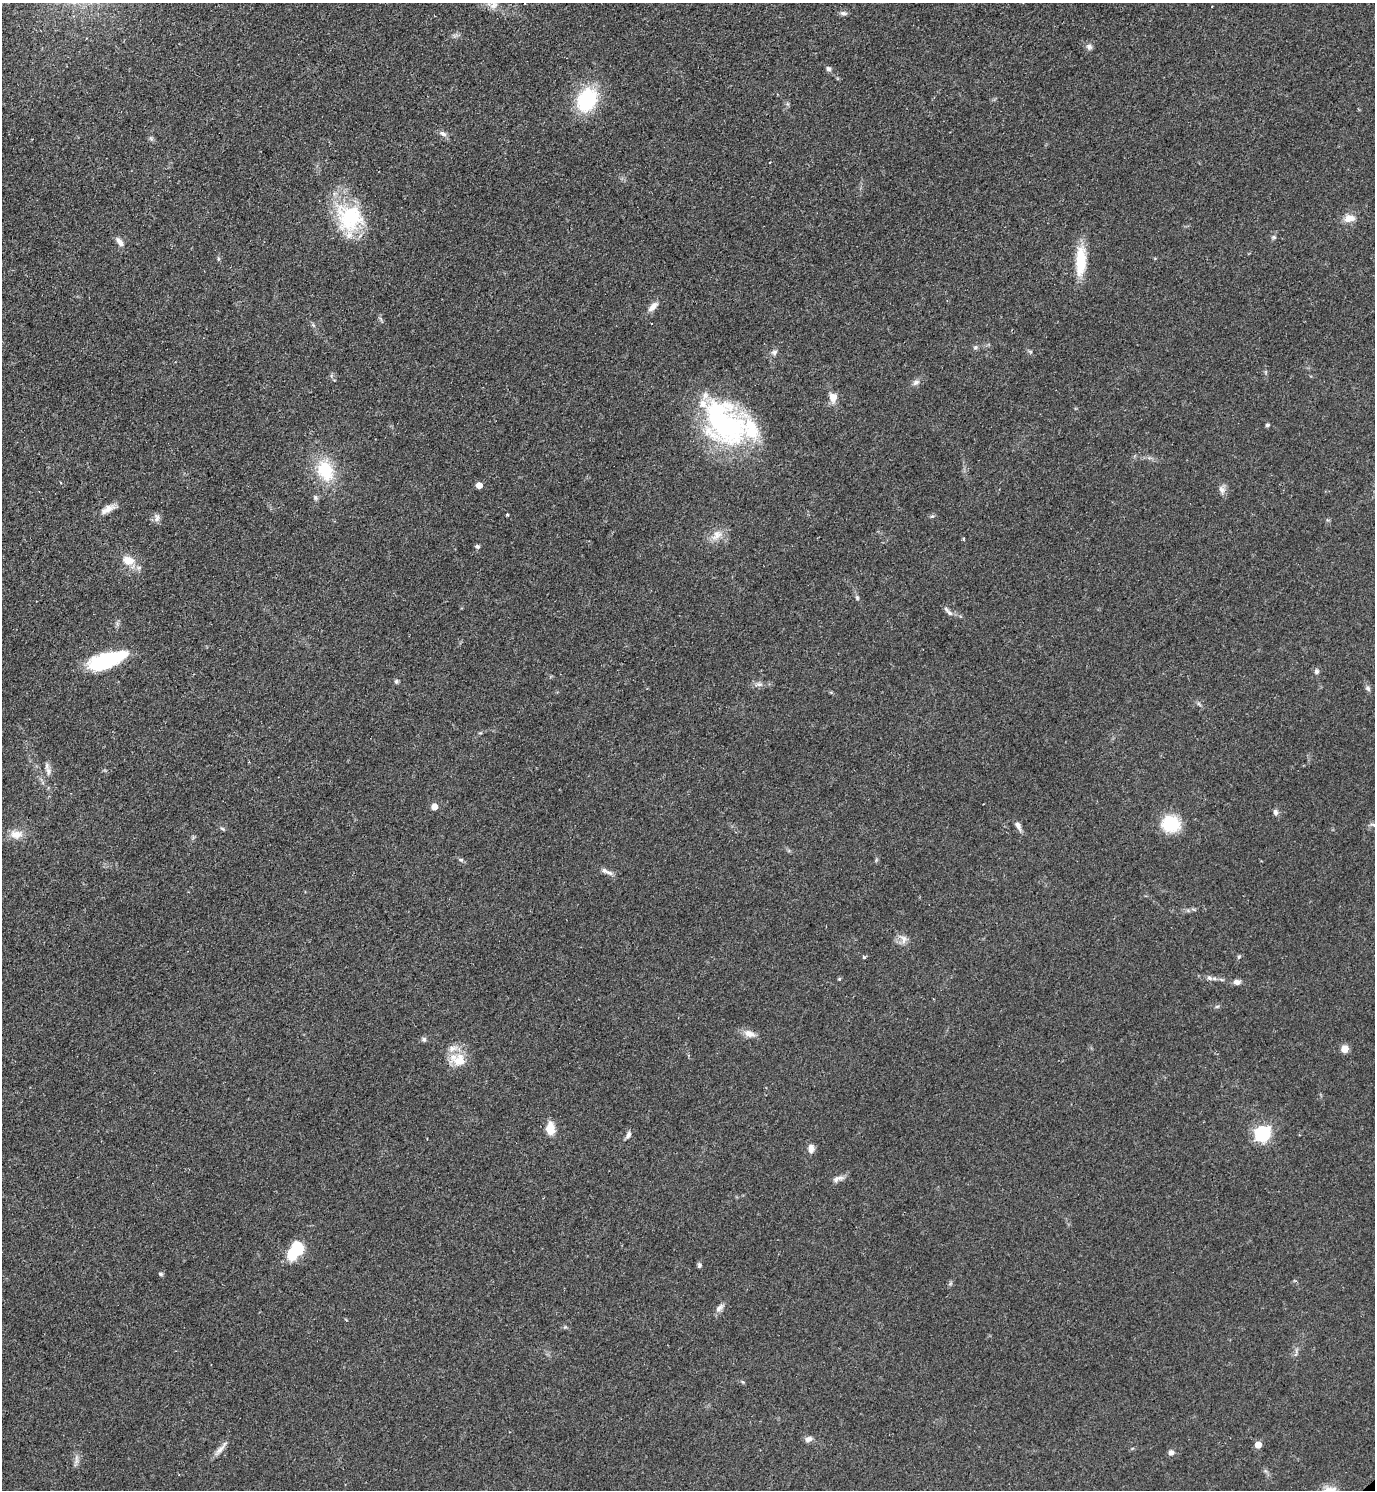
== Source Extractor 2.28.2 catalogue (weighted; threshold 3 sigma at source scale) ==
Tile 11 of 4 x 4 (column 3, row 3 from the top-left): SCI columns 3059-4431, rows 1495-2982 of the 5971 x 5974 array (HDU 1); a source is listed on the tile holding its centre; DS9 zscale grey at full resolution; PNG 1377 x 1492 px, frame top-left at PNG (2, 3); no overlay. Shown black and unused: <1% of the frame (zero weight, under 2 of 3 exposures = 1% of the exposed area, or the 3 px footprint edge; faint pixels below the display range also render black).
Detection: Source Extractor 2.28.2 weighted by HDU 2 'WHT'; one run over the whole footprint, this tile lists its part. Background 0.0798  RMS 0.0076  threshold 0.034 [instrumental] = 3 sigma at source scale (4.5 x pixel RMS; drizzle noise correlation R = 1.50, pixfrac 1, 0.05/0.05 arcsec/px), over >= 5 px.
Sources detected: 77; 2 inside a brighter object's white glare — not listed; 3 inside a brighter listed object's ellipse — not listed separately; the other 72 listed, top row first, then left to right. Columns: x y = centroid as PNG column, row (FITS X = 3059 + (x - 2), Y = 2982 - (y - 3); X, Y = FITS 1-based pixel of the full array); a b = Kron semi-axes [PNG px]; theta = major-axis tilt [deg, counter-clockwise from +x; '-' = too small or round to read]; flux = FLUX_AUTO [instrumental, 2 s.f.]
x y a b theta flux
525 3 3 2 - 1
493 5 12 9 29 4.9
843 13 10 5 -1 2
1089 47 8 7 - 2.6
828 69 6 6 - 2
587 100 23 18 64 52
443 134 9 6 -27 2.9
350 218 36 35 - 54
1349 218 13 9 6 7.4
1274 237 6 5 - 1.3
120 242 14 6 -48 4.2
1081 261 35 11 87 26
653 307 16 7 46 5.2
313 325 5 5 - 1.1
975 347 6 6 - 1.5
774 352 8 7 - 2.3
916 382 9 6 32 2.7
833 397 9 7 -76 7.9
725 423 62 39 -50 140
1267 425 4 4 - 1.6
325 471 28 19 -70 31
60 482 3 2 - 0.63
479 485 5 4 - 7.3
1222 490 10 7 -57 3.3
315 497 8 4 -89 1.5
108 509 15 9 23 6.1
507 515 3 3 - 0.89
932 516 6 5 - 1.2
157 518 12 7 84 3.2
717 535 19 10 41 7.8
477 546 6 5 - 1.5
128 561 13 9 -22 11
857 598 7 5 -70 1.3
946 609 12 5 -52 2.5
106 661 34 15 19 57
1316 671 6 5 - 2.1
396 681 6 5 - 1.4
759 684 9 5 0 2.6
1368 688 8 5 -51 1.9
48 771 13 6 -81 3.6
434 806 5 5 - 9.2
1275 812 7 5 -76 2.7
1171 824 16 14 -14 36
1374 824 11 4 -5 2.4
1018 825 12 6 -65 3.3
222 829 6 4 -43 1
16 834 16 11 3 8.9
461 860 6 5 - 1.2
609 873 10 6 -16 2.8
903 939 14 8 -75 4.5
864 957 4 3 - 1.5
1239 957 6 5 - 1.1
1209 978 8 6 -41 2.2
1237 982 8 6 -2 3.5
1217 1006 6 4 2 1.1
749 1034 16 9 -17 5.9
424 1039 7 5 -88 1.5
1344 1049 8 8 - 5.1
459 1060 19 17 78 15
550 1128 13 9 -88 12
1262 1133 7 6 - 190
628 1135 10 6 63 2.6
811 1148 10 7 88 4.5
838 1179 17 6 23 3.7
297 1248 19 14 46 23
699 1265 7 5 90 1.6
161 1274 6 4 -16 1.3
719 1308 13 6 51 3.5
808 1439 10 7 15 3.1
1258 1445 5 5 - 8.3
220 1449 19 6 44 4.6
1171 1453 7 6 - 2.9
Isophote crosses this tile's border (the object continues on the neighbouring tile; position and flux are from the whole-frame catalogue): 2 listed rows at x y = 525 3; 1374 824